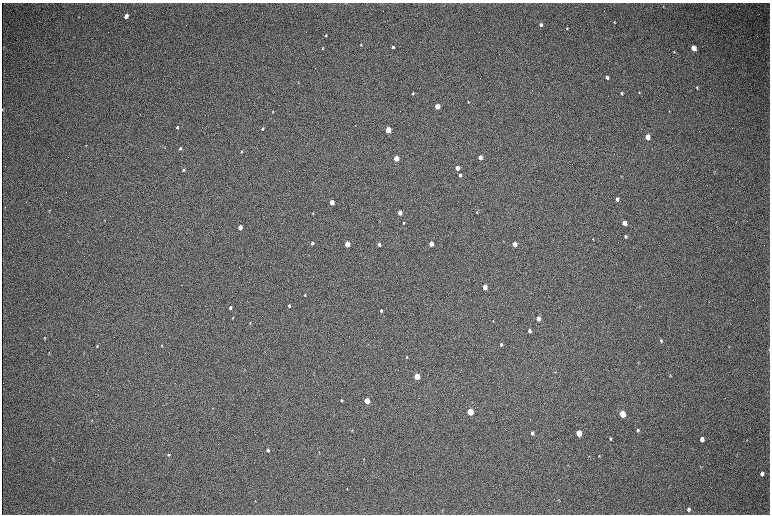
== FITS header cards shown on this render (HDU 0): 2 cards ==
NAXIS1  =                 1536 / length of data axis 1
NAXIS2  =                 1024 / length of data axis 2

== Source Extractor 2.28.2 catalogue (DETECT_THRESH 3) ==
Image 1536 x 1024 px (HDU 0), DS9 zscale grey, zoomed out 1/2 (1 PNG px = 2 x 2 image px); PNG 772 x 516 px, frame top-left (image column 1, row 1023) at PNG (2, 3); no overlay
Background 307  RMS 23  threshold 68.5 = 3 sigma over >= 5 px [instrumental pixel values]
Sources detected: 104; all 104 listed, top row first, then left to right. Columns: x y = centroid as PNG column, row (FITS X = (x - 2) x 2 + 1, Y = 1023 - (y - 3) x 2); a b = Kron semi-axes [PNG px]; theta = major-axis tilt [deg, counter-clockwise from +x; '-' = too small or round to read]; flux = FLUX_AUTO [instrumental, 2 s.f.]
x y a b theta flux
663 6 3 3 - 3200
126 16 4 3 - 45000
614 22 4 2 - 4000
541 25 3 3 - 17000
567 28 3 2 - 4400
326 36 4 3 - 5900
361 45 3 3 - 4500
3 46 2 2 - 1200
393 47 3 3 - 12000
322 48 3 3 - 3300
693 48 4 3 - 70000
674 52 4 3 - 3000
607 77 3 3 - 19000
298 82 3 3 - 2200
697 87 4 3 - 4400
639 92 4 3 - 4000
413 93 3 3 - 5200
621 93 4 3 - 5800
468 102 3 2 - 3100
437 106 3 3 - 150000
2 109 3 2 - 1900
669 111 3 2 - 1800
273 112 3 2 - 2900
355 125 3 2 - 1500
177 127 4 3 - 8400
262 129 3 2 - 6800
388 130 3 3 - 220000
647 137 4 3 - 90000
86 145 3 2 - 2300
164 147 4 2 - 1700
180 148 4 3 - 5400
241 151 3 2 - 5500
480 157 3 3 - 39000
396 158 3 3 - 130000
457 168 3 3 - 70000
183 170 3 2 - 6800
460 175 3 3 - 20000
617 199 3 3 - 24000
332 202 3 3 - 74000
5 207 3 2 - 2000
49 211 4 3 - 2700
477 212 3 2 - 4300
313 213 3 3 - 2700
400 213 3 3 - 67000
105 220 4 2 - 2100
380 221 3 2 - 2100
403 223 3 2 - 4800
624 223 4 3 - 70000
240 227 3 3 - 61000
626 236 3 3 - 7500
593 239 2 2 - 2500
312 243 3 2 - 14000
347 244 3 3 - 190000
379 244 3 3 - 16000
431 244 3 3 - 75000
514 244 3 3 - 92000
182 285 3 2 - 1200
485 287 3 3 - 89000
305 295 3 2 - 4800
289 306 3 3 - 9500
230 308 3 3 - 12000
381 310 3 3 - 10000
233 318 3 2 - 3600
538 318 3 3 - 44000
493 321 3 2 - 2800
250 323 3 3 - 3700
529 331 3 3 - 17000
44 338 4 3 - 3400
661 341 4 3 - 8000
501 344 3 2 - 8200
162 345 3 3 - 3200
97 346 4 3 - 4400
729 347 4 3 - 3500
769 349 3 2 - 2100
49 352 3 3 - 3000
406 357 4 3 - 4100
638 362 4 3 - 3200
670 375 3 2 - 2600
417 376 4 3 - 230000
341 400 3 3 - 5300
367 400 4 3 - 140000
472 402 3 2 - 1400
470 412 4 3 - 330000
622 414 4 3 - 220000
92 420 3 2 - 2300
352 430 4 3 - 4500
638 430 4 3 - 9400
532 433 4 3 - 13000
579 433 4 3 - 170000
610 439 3 3 - 6200
702 439 4 3 - 31000
747 440 3 3 - 2500
268 450 3 3 - 11000
319 452 2 2 - 1800
168 455 3 3 - 5400
589 456 3 2 - 1600
599 456 3 3 - 3800
53 458 3 2 - 1700
364 459 3 2 - 2400
700 467 3 2 - 2600
762 473 4 3 - 16000
347 489 3 3 - 3000
688 509 5 4 - 14000
442 510 3 2 - 2100
At the frame edge (FLAGS 8, measured only in part): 2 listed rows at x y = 2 109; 769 349